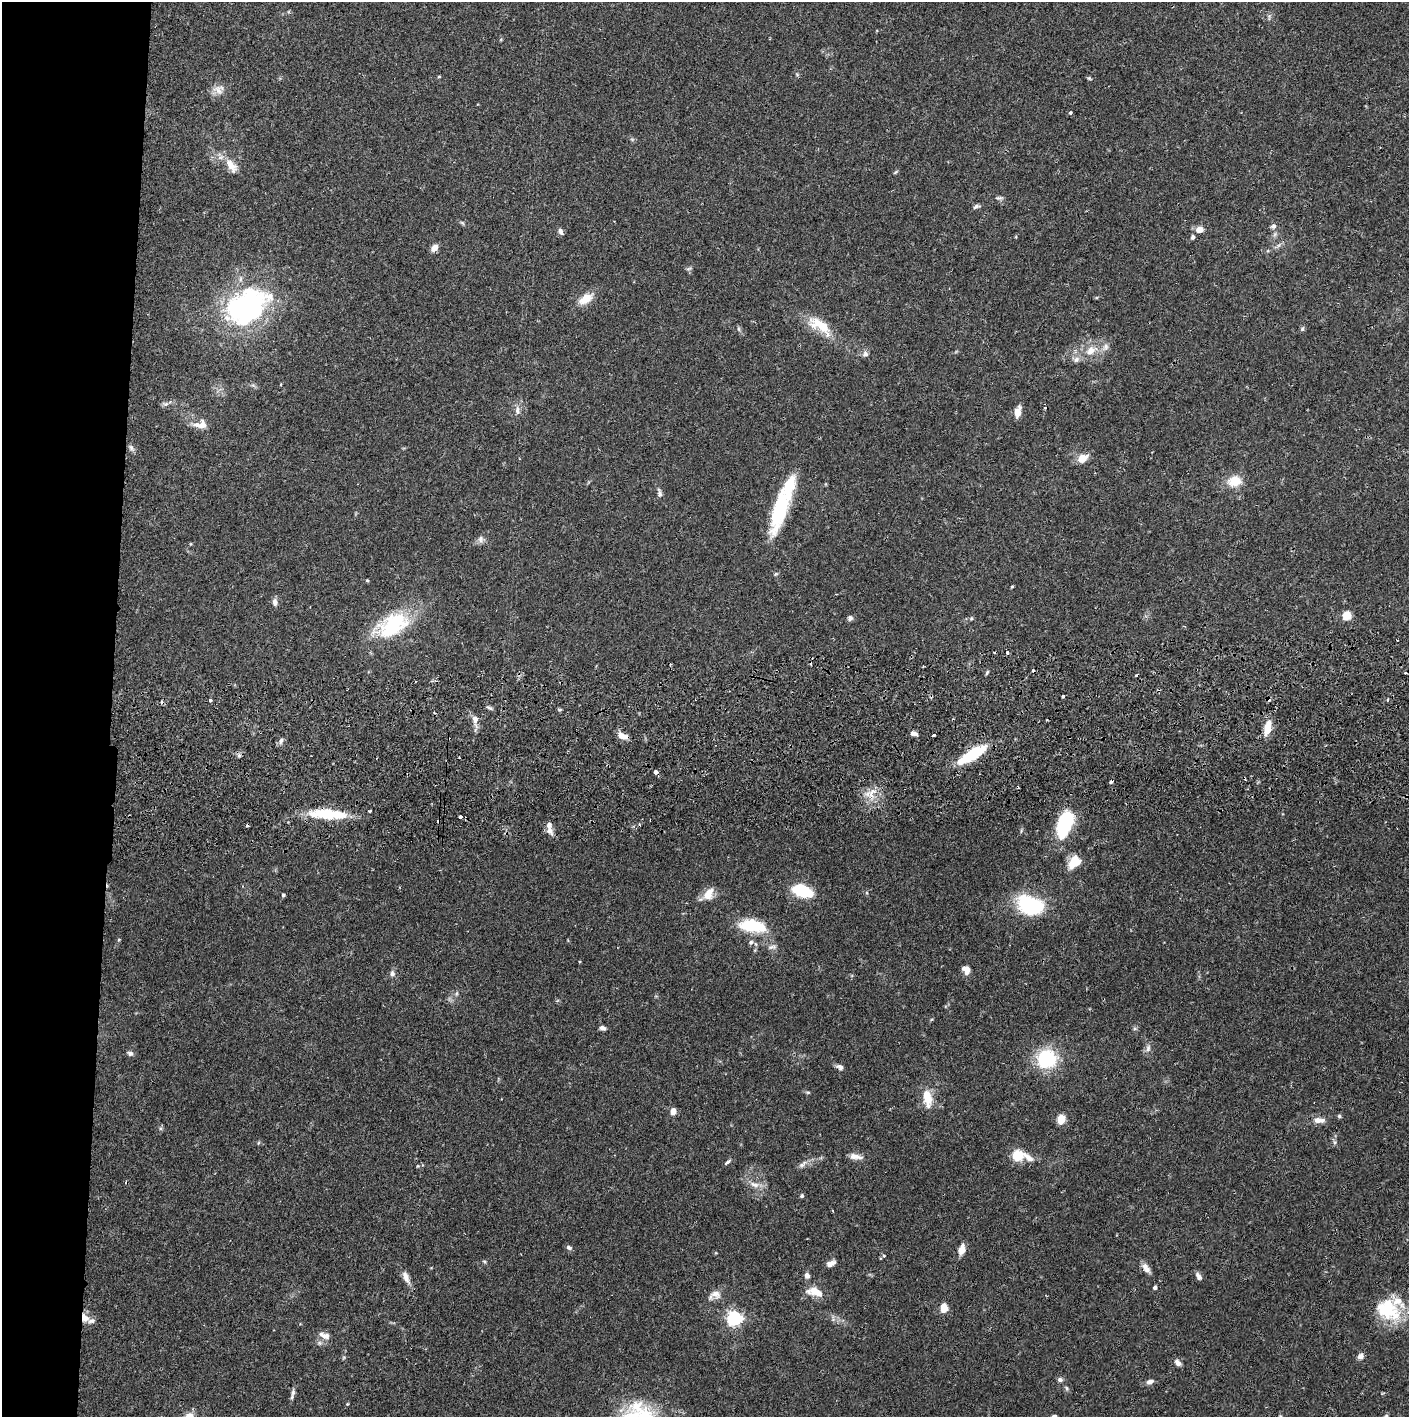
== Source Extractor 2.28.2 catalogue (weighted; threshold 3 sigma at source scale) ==
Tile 4 of 3 x 3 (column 1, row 2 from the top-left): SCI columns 37-1443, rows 1472-2886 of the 4263 x 4373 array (HDU 1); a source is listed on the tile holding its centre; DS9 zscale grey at full resolution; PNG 1411 x 1419 px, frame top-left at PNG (2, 2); no overlay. Shown black and unused: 8% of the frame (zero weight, under 2 of 3 exposures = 3% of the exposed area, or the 3 px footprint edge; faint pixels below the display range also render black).
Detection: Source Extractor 2.28.2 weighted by HDU 2 'WHT'; one run over the whole footprint, this tile lists its part. Background 0.0683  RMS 0.0049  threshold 0.0219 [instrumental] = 3 sigma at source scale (4.5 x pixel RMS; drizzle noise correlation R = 1.50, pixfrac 1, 0.05/0.05 arcsec/px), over >= 5 px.
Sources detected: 143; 2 inside a brighter object's white glare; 14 cosmic-ray / hot-pixel residue — not listed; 8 inside a brighter listed object's ellipse — not listed separately; the other 119 listed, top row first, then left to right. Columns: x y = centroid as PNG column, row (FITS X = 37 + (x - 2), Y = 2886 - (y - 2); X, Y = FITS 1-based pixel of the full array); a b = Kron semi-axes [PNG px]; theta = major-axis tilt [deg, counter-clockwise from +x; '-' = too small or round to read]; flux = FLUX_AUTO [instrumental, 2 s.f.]
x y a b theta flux
1269 17 10 4 90 1
439 77 5 3 - 0.48
1089 78 5 5 - 0.59
219 89 15 13 8 4.1
1070 113 3 3 - 2.4
231 166 23 11 -56 6.3
896 172 8 2 40 0.54
999 198 10 5 -1 1.1
976 206 8 5 20 1.3
462 223 8 3 -45 0.69
1273 226 8 7 - 1.5
1199 230 8 7 - 3.9
560 231 8 5 -65 1.6
1193 237 6 5 - 1
1279 245 7 4 71 0.93
434 248 8 6 45 3.9
689 269 8 3 19 0.75
585 299 19 11 34 6.9
247 307 48 32 31 100
820 326 34 13 -32 14
739 329 6 4 -88 0.76
1302 329 7 5 75 0.91
1091 351 17 11 35 6.9
865 354 8 7 - 1.6
1076 359 9 7 19 2.2
165 404 8 6 1 1.4
1045 408 3 2 - 0.4
517 410 13 6 -86 2.2
1018 412 9 5 77 6.1
202 425 13 10 87 3.6
131 448 9 6 -46 1.4
1082 458 11 8 33 6
1234 481 19 14 13 8.1
659 493 14 6 -81 1.7
780 508 54 16 73 35
481 539 10 7 -86 1.9
367 581 3 3 - 0.51
1012 586 5 3 - 0.42
275 602 8 6 -81 2.3
1347 615 5 5 - 21
850 618 6 6 - 1.4
971 618 5 5 - 0.64
392 625 47 25 28 36
1007 653 4 3 - 1.1
987 672 7 3 55 0.7
1063 696 3 3 - 0.85
210 700 3 3 - 1.6
1388 700 4 2 - 0.53
475 719 11 8 -76 2.9
1267 728 18 8 77 7
914 733 7 4 -9 2.2
934 735 3 2 - 0.9
623 736 12 6 -17 4
281 740 7 5 72 1.3
972 755 36 10 32 23
239 756 6 4 1 0.88
656 772 4 4 - 2
872 793 18 9 64 5.4
370 811 4 3 - 0.62
327 814 40 12 -3 20
460 817 3 3 - 4.1
1064 824 25 12 72 38
550 831 11 8 -42 2.4
1074 862 16 11 48 8.3
802 891 19 10 -20 21
708 894 16 10 58 6.5
283 895 4 4 - 0.69
1030 905 29 19 -21 35
751 926 29 15 -3 18
751 942 7 6 - 1.1
772 947 14 5 8 1.7
966 970 10 8 -59 3.3
392 973 8 7 - 1.6
457 993 6 4 88 0.73
602 1028 7 5 -12 1.6
1148 1048 11 6 75 1.8
130 1053 8 6 -24 1.5
1047 1059 17 16 - 33
840 1067 9 6 -21 1.7
808 1092 7 3 -8 0.67
927 1098 21 9 -80 9.6
673 1111 6 5 - 4.2
1339 1116 5 5 - 0.73
1061 1119 5 5 - 21
1319 1120 18 8 -2 3.5
1335 1142 6 5 - 0.97
258 1143 6 3 71 0.52
1017 1155 12 10 8 11
855 1156 16 6 -8 3.5
727 1162 9 4 40 0.95
802 1164 14 6 39 2.1
754 1185 14 7 -15 3.3
802 1196 5 4 - 0.74
569 1247 7 5 -20 1.3
962 1249 12 7 74 4
884 1256 4 3 - 0.75
484 1261 6 4 -19 0.56
831 1264 11 5 27 2.8
1146 1268 15 7 -52 2.8
807 1275 6 5 - 2.1
1199 1276 10 6 -58 1.8
406 1277 17 7 -67 3.5
1155 1287 4 4 - 1.3
815 1292 23 11 -5 6.3
716 1294 15 11 -14 3.8
944 1308 9 6 -88 6.4
1388 1309 32 24 -33 24
85 1318 11 8 -52 4.2
734 1318 6 6 - 130
324 1335 16 8 -23 3.3
1361 1356 6 6 - 2.6
1178 1363 9 6 -47 2.2
1060 1379 7 6 - 1.4
1150 1382 8 5 22 2.1
1067 1388 6 4 -88 0.73
293 1393 11 5 81 1.6
347 1404 4 3 - 0.44
637 1406 18 16 19 10
1054 1416 5 4 - 1.1
Overlapping masked pixels (flux is a lower limit): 4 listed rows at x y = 623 736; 972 755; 656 772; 85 1318
Isophote crosses this tile's border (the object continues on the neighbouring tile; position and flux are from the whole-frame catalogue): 1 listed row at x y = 1054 1416